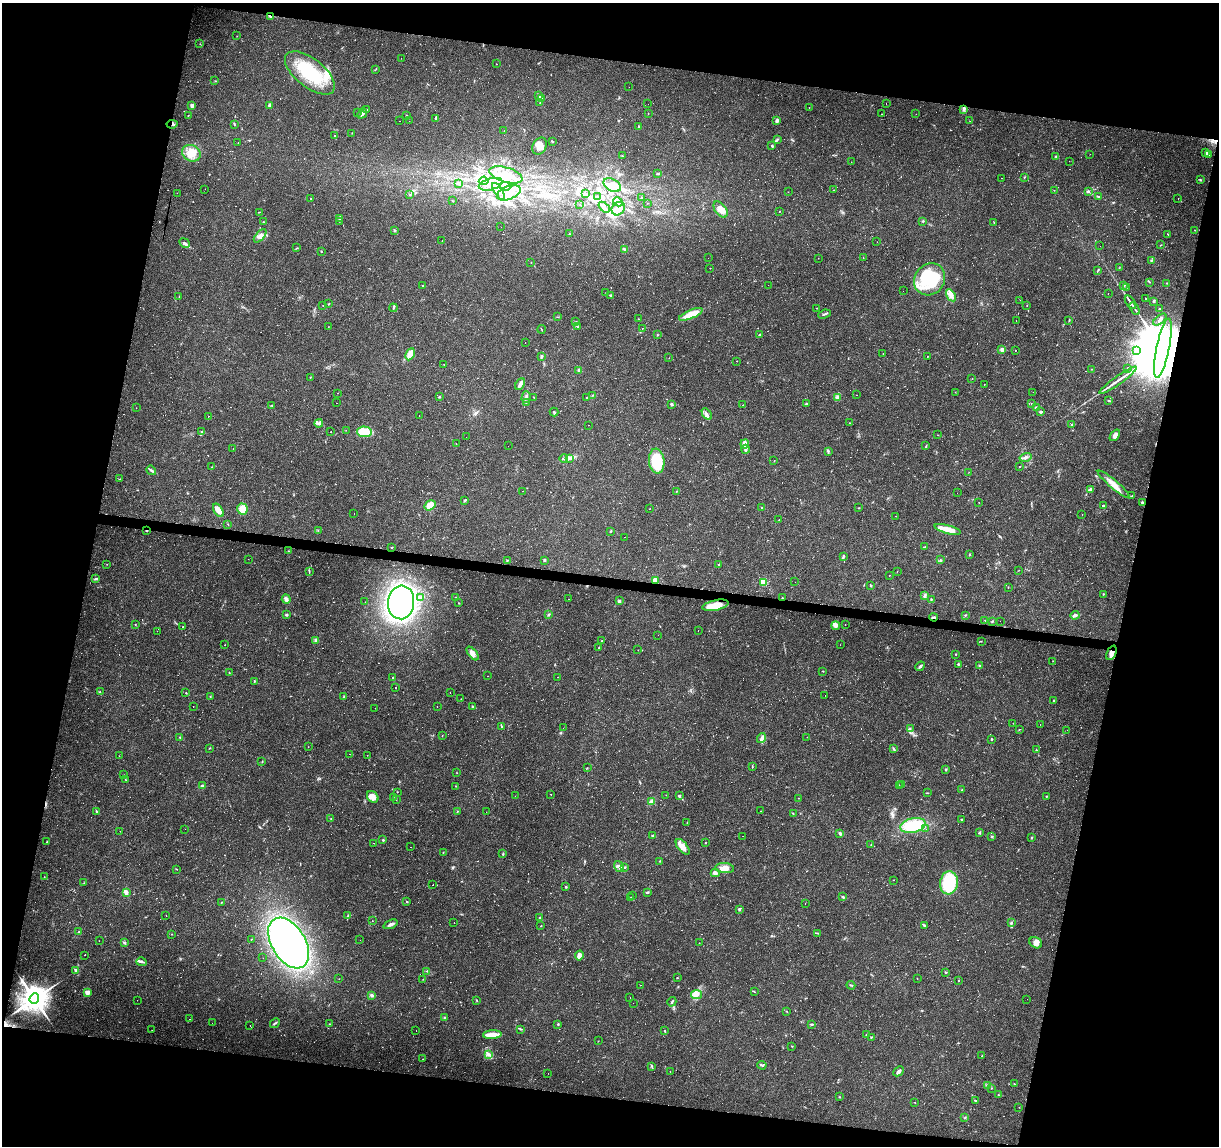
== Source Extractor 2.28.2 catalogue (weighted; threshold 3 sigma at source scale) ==
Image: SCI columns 5-4869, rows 283-4855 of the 4869 x 5077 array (HDU 1 of 3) = the unmasked area's bounding box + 8 px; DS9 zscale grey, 4 x 4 block average (1 PNG px = mean of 4 x 4 image px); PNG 1221 x 1148 px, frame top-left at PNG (2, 3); each listed source drawn as its Kron ellipse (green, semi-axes under 4 px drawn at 4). Shown black and unused: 25% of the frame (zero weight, under 2 of 3 exposures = <1% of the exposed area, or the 3 px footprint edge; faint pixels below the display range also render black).
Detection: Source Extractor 2.28.2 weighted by HDU 2 'WHT'. Background 0.0556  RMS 0.0046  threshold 0.0207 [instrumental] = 3 sigma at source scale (4.5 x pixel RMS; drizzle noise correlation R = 1.50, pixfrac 1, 0.0396/0.0396 arcsec/px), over >= 5 px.
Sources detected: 1092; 19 too faint to see at this stretch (4 x 4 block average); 7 inside a brighter object's white glare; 392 cosmic-ray / hot-pixel residue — neither listed nor drawn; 11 coinciding with a brighter row at this scale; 33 inside a brighter listed object's ellipse — not listed separately; of the other 630, all 500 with FLUX_AUTO >= 0.561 (the completeness limit of this list) listed and drawn (130 fainter detections not listed), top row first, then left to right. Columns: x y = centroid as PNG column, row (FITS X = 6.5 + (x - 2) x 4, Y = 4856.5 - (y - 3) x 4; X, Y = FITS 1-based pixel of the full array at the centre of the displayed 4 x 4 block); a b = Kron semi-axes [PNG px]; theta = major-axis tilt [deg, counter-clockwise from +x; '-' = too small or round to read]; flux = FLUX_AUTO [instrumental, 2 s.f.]
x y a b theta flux
270 16 3 2 - 8
237 36 2 2 - 0.81
200 44 2 2 - 0.75
401 58 2 2 - 0.78
496 64 2 2 - 0.63
375 70 2 2 - 0.93
310 73 30 14 -38 180
215 81 2 2 - 1.2
629 87 2 2 - 1.4
539 95 3 2 - 2.3
542 98 2 2 - 0.93
540 102 2 2 - 0.58
648 104 2 2 - 0.93
886 104 2 2 - 1.4
192 105 2 2 - 24
270 105 3 3 - 5.6
809 107 2 2 - 2.1
367 110 2 2 - 0.84
964 110 2 2 - 2.6
357 113 2 2 - 0.88
362 113 5 3 - 6.5
648 113 2 2 - 0.95
881 114 2 2 - 0.62
916 114 2 2 - 0.69
188 115 2 2 - 0.89
406 116 2 2 - 1.5
436 118 3 2 - 2.6
777 120 2 2 - 23
400 121 2 2 - 0.67
409 121 2 2 - 0.59
970 121 2 2 - 0.63
172 124 5 3 - 5.6
234 124 3 2 - 2
638 127 4 2 - 2.3
504 131 2 2 - 5.1
352 133 2 2 - 0.88
335 135 2 2 - 8.6
777 139 3 2 - 2.2
552 142 2 2 - 4.5
238 143 2 2 - 1.3
540 146 9 6 63 25
772 146 3 2 - 2.4
191 153 9 8 - 33
1206 153 4 2 - 2.2
1090 154 2 2 - 0.56
1209 155 3 2 - 2.5
622 156 3 2 - 1.6
1055 156 2 2 - 1.6
1069 161 2 2 - 1.1
851 162 2 2 - 0.56
658 174 2 2 - 2.2
506 175 17 7 -17 50
1024 177 2 2 - 1.2
1002 178 2 2 - 0.59
1200 180 3 2 - 2.5
484 181 5 4 - 7.8
459 184 2 2 - 1.2
491 184 12 5 16 26
612 185 9 6 -30 24
505 186 6 3 -1 8
205 189 2 2 - 0.88
834 190 2 2 - 0.69
1054 190 2 2 - 0.94
499 191 10 4 -57 15
788 192 2 2 - 0.7
1088 192 4 3 - 3.7
177 193 2 2 - 1.9
509 193 13 6 21 36
586 194 3 2 - 1.6
410 195 2 2 - 1
597 196 2 2 - 1.1
1098 196 3 2 - 2.4
641 197 2 2 - 1.4
1178 198 2 2 - 0.94
311 199 2 2 - 2.2
452 201 2 2 - 1.1
618 202 5 2 - 4.5
647 203 2 2 - 0.76
580 204 2 2 - 0.57
604 207 7 3 -41 7.2
618 209 7 6 - 17
721 209 9 5 -53 22
779 211 2 2 - 0.88
259 212 2 2 - 1.4
340 218 2 2 - 1.9
339 221 2 2 - 1.3
923 221 2 2 - 2.4
263 222 2 2 - 1
994 222 2 2 - 1
501 227 2 2 - 0.92
395 230 2 2 - 9.8
1195 230 2 2 - 1.1
569 234 2 2 - 1.2
1168 234 3 2 - 2
260 236 8 4 48 12
442 240 2 2 - 0.7
877 242 2 2 - 0.65
185 243 5 2 - 7
1160 245 3 2 - 1.4
1100 246 2 2 - 0.65
297 248 4 2 - 1.6
624 249 4 2 - 4.1
321 251 2 2 - 2.2
708 258 2 2 - 1.1
818 258 2 2 - 0.73
863 258 2 2 - 0.6
1151 260 4 2 - 3
531 262 2 2 - 0.87
710 268 2 2 - 0.84
1119 268 2 2 - 0.82
1097 271 3 2 - 1.5
930 279 17 14 50 150
1150 282 2 2 - 1.1
1167 283 2 2 - 1.3
768 285 2 2 - 0.85
1124 285 4 2 - 2.2
422 286 2 2 - 1.3
1126 288 2 2 - 1.4
903 291 2 2 - 1.6
606 293 2 2 - 0.73
1108 294 2 2 - 0.87
610 295 3 2 - 2.2
951 295 6 4 -56 13
179 297 3 2 - 2.3
1146 298 2 2 - 20
1020 300 2 2 - 1.1
1154 301 4 2 - 2.9
1130 302 7 2 -55 6.6
329 304 2 2 - 1.6
323 305 2 2 - 9
1027 305 2 2 - 0.99
393 308 4 2 - 3
816 308 2 2 - 0.92
1135 309 7 2 -59 5.7
1159 309 2 2 - 3.3
691 314 13 4 23 55
824 314 6 2 21 3.2
558 317 3 2 - 1
639 319 2 2 - 0.91
1160 320 8 2 41 10
1016 321 2 2 - 1.2
1069 321 2 2 - 1.5
576 322 2 2 - 1.7
577 326 4 2 - 3.9
328 327 2 2 - 0.62
642 328 2 2 - 0.73
541 329 4 2 - 1.7
658 335 2 2 - 1
759 335 3 2 - 1.9
525 343 2 2 - 0.73
1163 348 30 6 78 72000
1002 350 2 2 - 35
1015 350 2 2 - 1
1136 351 2 2 - 1.1
883 353 2 2 - 0.99
410 354 6 3 62 37
541 356 3 2 - 4.2
927 356 2 2 - 1.7
669 358 2 2 - 0.88
737 361 2 2 - 0.79
444 364 2 2 - 0.87
1092 369 2 2 - 1.4
1128 369 3 2 - 1.6
579 370 2 2 - 17
310 377 2 2 - 1.1
972 379 2 2 - 0.74
1118 380 22 2 35 20
520 384 6 2 63 14
984 384 2 2 - 0.65
955 392 2 2 - 0.65
1033 392 2 2 - 0.8
338 393 2 2 - 2
592 395 2 2 - 1.2
856 395 2 2 - 0.59
440 397 3 2 - 1.9
526 397 6 2 74 6.4
534 397 2 2 - 0.92
586 397 2 2 - 0.8
837 398 3 2 - 1.9
1108 401 2 2 - 2
336 403 2 2 - 0.64
526 403 2 2 - 1.4
671 404 2 2 - 5.7
806 404 2 2 - 4.4
1032 404 2 2 - 1.3
272 405 3 2 - 1.6
743 405 2 2 - 9.5
1037 407 3 3 - 3.1
136 408 2 2 - 0.59
554 412 4 2 - 4.6
1040 412 3 2 - 4.1
707 414 6 3 -57 6.9
419 415 2 2 - 1.6
208 416 2 2 - 0.8
319 423 4 2 - 5
849 423 2 2 - 0.69
588 425 2 2 - 2.6
1072 425 2 2 - 2.4
346 430 2 2 - 0.81
202 432 4 2 - 3.1
331 432 2 2 - 1
364 432 7 5 -2 57
938 435 2 2 - 0.68
1115 435 6 3 53 13
466 437 2 2 - 0.78
456 443 2 2 - 0.99
745 444 4 3 - 20
508 446 2 2 - 0.74
926 446 3 2 - 2.5
233 449 2 2 - 1.2
745 449 4 3 - 5.7
828 451 2 2 - 1.4
1026 457 6 3 15 7.7
564 458 4 2 - 4.3
569 458 3 2 - 4
657 461 12 8 -84 140
774 461 2 2 - 1.1
1020 466 2 2 - 2.1
212 467 2 2 - 1.7
151 470 5 2 - 4.9
969 472 2 2 - 0.68
120 479 2 2 - 0.9
1114 484 20 4 -40 26
1090 489 3 2 - 7
522 491 2 2 - 4.8
676 491 2 2 - 1.6
957 493 2 2 - 0.6
1132 496 2 2 - 1.5
465 500 3 2 - 3.9
979 502 2 2 - 0.66
1143 503 3 2 - 3.1
430 505 6 4 34 36
1103 506 2 2 - 4.7
761 507 2 2 - 2.3
859 508 2 2 - 0.95
242 509 5 5 - 29
650 509 2 2 - 0.61
218 510 7 4 -57 29
354 514 2 2 - 1.2
1082 515 2 2 - 1.2
895 516 2 2 - 0.81
779 520 2 2 - 0.9
228 524 2 2 - 1.5
948 529 13 4 -15 38
318 530 2 2 - 1
146 531 2 2 - 2.9
611 531 3 2 - 2.2
625 537 2 2 - 1.6
392 547 2 2 - 1.9
924 547 3 2 - 1.6
288 551 2 2 - 1.1
969 554 2 2 - 1.5
843 557 3 2 - 2.4
248 559 2 2 - 0.58
545 560 4 2 - 2.4
941 560 2 2 - 2
507 561 2 2 - 1.3
107 564 2 2 - 0.78
719 564 2 2 - 1.5
1019 570 2 2 - 0.76
309 571 2 2 - 1.2
897 571 2 2 - 0.7
889 575 2 2 - 5.4
96 579 3 2 - 3.9
655 580 2 2 - 63
763 582 2 2 - 130
795 582 2 2 - 0.68
871 586 2 2 - 6
1008 588 2 2 - 0.9
1103 594 2 2 - 1.8
925 596 4 3 - 4.4
455 597 2 2 - 1.3
421 598 3 3 - 4.3
782 598 2 2 - 3.2
286 599 5 3 - 10
569 599 2 2 - 1.5
931 599 2 2 - 1.9
619 601 3 2 - 5.2
365 602 2 2 - 0.9
401 602 17 13 84 1100
459 603 2 2 - 1.5
715 605 13 5 12 51
549 614 3 2 - 3.1
286 615 2 2 - 15
965 615 2 2 - 2.3
1075 615 4 2 - 6.8
934 617 4 2 - 4.7
985 620 2 2 - 0.96
992 621 3 2 - 3.1
1000 621 2 2 - 0.58
135 624 2 2 - 1
845 624 2 2 - 0.87
836 626 4 3 - 12
183 627 2 2 - 1.2
157 631 2 2 - 2.8
698 631 2 2 - 0.73
658 635 2 2 - 0.71
316 641 3 2 - 3
602 641 2 2 - 0.95
981 641 3 2 - 1.2
225 645 2 2 - 1.1
840 645 2 2 - 0.6
599 648 3 2 - 2.6
638 650 2 2 - 0.56
472 653 8 4 -50 12
1111 653 8 4 66 16
956 654 2 2 - 1.8
1053 661 2 2 - 0.57
958 664 2 2 - 3
920 666 5 2 - 6.7
979 666 3 2 - 2.1
823 671 2 2 - 1.4
229 673 2 2 - 1.7
488 676 2 2 - 0.61
558 677 2 2 - 2.3
393 678 2 2 - 2.3
254 681 3 2 - 1.6
395 688 2 2 - 2.2
100 691 2 2 - 1.1
186 693 2 2 - 1.5
450 693 2 2 - 0.98
825 695 2 2 - 0.61
210 697 2 2 - 1.3
344 697 3 2 - 1.5
461 699 2 2 - 0.58
1054 700 2 2 - 4.9
193 706 2 2 - 6.8
437 707 2 2 - 17
472 707 2 2 - 2
375 708 2 2 - 0.74
1013 723 2 2 - 1.2
1040 724 2 2 - 0.96
501 726 2 2 - 2.4
563 728 2 2 - 1.2
910 728 2 2 - 1.3
1019 729 2 2 - 1.3
1067 730 2 2 - 0.76
442 736 2 2 - 0.78
180 737 2 2 - 2
807 737 2 2 - 0.67
761 738 5 3 - 8.3
992 739 3 2 - 1.9
308 747 2 2 - 0.93
210 748 2 2 - 1.2
893 748 2 2 - 2.3
1036 750 2 2 - 1.5
350 754 2 2 - 0.74
367 755 2 2 - 0.78
119 756 2 2 - 0.75
262 762 2 2 - 1.5
752 766 3 2 - 1.7
587 768 2 2 - 0.98
946 770 2 2 - 3.6
457 773 2 2 - 0.82
124 775 2 2 - 1.7
126 780 2 2 - 1
902 784 2 2 - 9.6
202 785 3 3 - 3.7
899 785 2 2 - 1.3
456 786 2 2 - 1.1
962 790 2 2 - 1.5
397 792 2 2 - 1.1
927 793 2 2 - 1.7
551 794 2 2 - 13
666 795 2 2 - 0.61
515 796 2 2 - 0.64
679 796 2 2 - 12
1046 796 2 2 - 3.5
373 797 6 5 - 13
393 797 2 2 - 1
799 798 4 2 - 1.1
396 799 2 2 - 0.96
651 802 4 3 - 6
96 811 3 2 - 2.5
457 811 3 2 - 1.2
761 811 2 2 - 1.1
486 812 2 2 - 0.62
793 814 2 2 - 1.3
331 818 2 2 - 0.9
962 820 2 2 - 1.5
687 822 2 2 - 0.65
913 825 13 7 13 110
185 829 2 2 - 0.97
926 829 2 2 - 0.96
120 831 2 2 - 0.76
979 833 3 3 - 2.8
840 834 3 2 - 6.1
653 836 3 2 - 4.3
743 836 2 2 - 0.62
992 837 2 2 - 2
1032 837 2 2 - 1.7
383 840 3 2 - 3
46 842 2 2 - 0.86
373 843 2 2 - 3.2
705 843 2 2 - 3.1
871 845 2 2 - 1.8
410 847 2 2 - 1
683 847 9 4 -51 22
443 852 2 2 - 1.4
503 854 3 2 - 2.9
660 861 3 2 - 2.1
619 866 5 4 - 13
625 867 2 2 - 2.1
725 868 9 5 -5 19
176 869 3 2 - 1.3
715 873 4 3 - 12
44 877 2 2 - 0.89
893 880 2 2 - 0.78
84 883 2 2 - 0.69
949 883 12 9 83 170
433 885 2 2 - 1.6
566 887 2 2 - 2.7
126 892 3 3 - 14
647 892 4 2 - 3.9
633 895 2 2 - 1.4
631 897 2 2 - 0.61
843 897 4 2 - 3.2
221 902 2 2 - 1.7
406 902 2 2 - 1.8
805 903 2 2 - 1.7
739 909 3 2 - 4.8
166 916 2 2 - 0.7
348 916 4 2 - 2.4
539 917 3 2 - 2.4
372 921 2 2 - 0.86
454 923 2 2 - 1.1
1011 923 3 2 - 3.3
391 924 7 2 22 10
541 926 2 2 - 1.3
924 926 3 2 - 2.7
79 932 2 2 - 1.1
818 933 3 2 - 1.9
172 934 2 2 - 1.7
251 939 3 2 - 1.2
360 940 2 2 - 0.64
99 941 2 2 - 1.1
124 943 4 3 - 3.7
289 943 28 17 -58 850
699 943 2 2 - 0.66
1036 943 7 5 -32 13
84 955 2 2 - 1.3
579 955 5 3 - 17
263 958 2 2 - 2.1
141 962 5 3 - 6.4
76 970 4 2 - 4.6
427 971 2 2 - 1.2
946 973 2 2 - 1.6
677 978 2 2 - 1.1
917 978 2 2 - 0.85
339 979 2 2 - 0.98
423 979 2 2 - 1
959 980 2 2 - 1.1
640 985 2 2 - 0.65
851 985 4 2 - 2.9
87 992 2 2 - 47
754 992 3 2 - 1.2
372 995 4 3 - 5.1
697 995 5 4 - 12
630 997 2 2 - 1.2
34 999 5 5 - 5800
1027 999 2 2 - 0.98
137 1000 2 2 - 0.69
477 1000 3 2 - 1.5
672 1002 5 2 - 3.1
633 1003 2 2 - 0.91
787 1011 2 2 - 0.99
444 1018 2 2 - 1.8
190 1019 2 2 - 1.4
212 1023 2 2 - 1.9
275 1023 5 2 - 3.6
329 1024 2 2 - 1.3
558 1024 3 2 - 2.1
812 1024 2 2 - 1.7
250 1025 2 2 - 0.72
520 1029 2 2 - 2.1
152 1030 2 2 - 0.73
416 1031 2 2 - 1.7
665 1031 3 2 - 1.8
492 1035 9 3 2 48
866 1035 3 2 - 3.4
871 1037 3 2 - 2.2
598 1041 2 2 - 0.73
792 1046 2 2 - 1.3
489 1054 3 2 - 4
982 1056 4 2 - 1.6
423 1059 2 2 - 0.59
762 1065 5 2 - 3.2
652 1066 3 2 - 2.7
670 1071 2 2 - 0.6
898 1071 6 2 45 11
548 1073 2 2 - 0.59
1014 1084 2 2 - 1.3
987 1085 2 2 - 1.2
991 1088 2 2 - 1.2
998 1095 2 2 - 1.4
839 1097 2 2 - 1
975 1101 3 2 - 2.5
915 1102 2 2 - 1.6
1019 1107 2 2 - 0.74
965 1117 3 2 - 1.8
Overlapping masked pixels (flux is a lower limit): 7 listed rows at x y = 270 16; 172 124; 1163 348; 146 531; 782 598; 934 617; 1111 653
Diffuse or blended objects may show on this block-average render without a row.